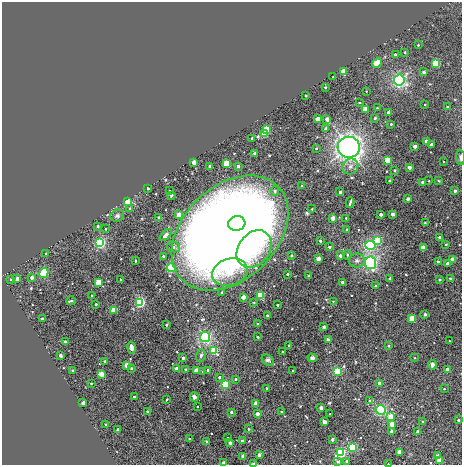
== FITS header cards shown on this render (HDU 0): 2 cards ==
NAXIS1  =                  460
NAXIS2  =                  463

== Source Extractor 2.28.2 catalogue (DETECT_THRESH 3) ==
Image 460 x 463 px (HDU 0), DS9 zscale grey, 1 PNG px = 1 image px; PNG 464 x 467 px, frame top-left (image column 1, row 463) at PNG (2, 2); each listed source drawn as its Kron ellipse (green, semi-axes under 4 px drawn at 4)
Background 0.00351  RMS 0.016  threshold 0.0489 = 3 sigma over >= 5 px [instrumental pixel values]
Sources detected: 206; all 206 listed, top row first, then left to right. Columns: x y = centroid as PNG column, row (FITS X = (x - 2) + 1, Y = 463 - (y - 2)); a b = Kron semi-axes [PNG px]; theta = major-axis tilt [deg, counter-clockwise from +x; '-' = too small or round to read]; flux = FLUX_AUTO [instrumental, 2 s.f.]
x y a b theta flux
418 45 3 2 - 0.75
405 52 3 2 - 1.4
395 54 3 3 - 2.6
377 63 5 3 - 55
436 64 4 4 - 97
343 72 3 3 - 42
424 72 3 3 - 5.4
333 77 3 2 - 0.7
399 80 5 5 - 220
325 87 3 3 - 1.3
366 91 2 2 - 0.84
306 95 3 2 - 1.5
360 103 3 2 - 1.2
425 104 3 2 - 1.1
447 107 3 3 - 2.5
377 108 2 2 - 0.66
365 109 3 3 - 31
388 112 3 3 - 4.2
375 118 3 3 - 2.3
317 119 3 3 - 14
327 119 4 3 - 12
391 124 3 3 - 1.4
267 129 4 4 - 66
326 129 3 3 - 8.7
264 133 4 3 - 63
252 138 3 3 - 2.7
426 141 3 3 - 6.2
431 144 3 3 - 2.6
415 146 3 3 - 8.1
349 147 11 10 - 490
316 148 3 2 - 1.2
255 153 3 3 - 3.4
460 157 8 3 -86 2.4
388 160 3 3 - 44
443 161 2 2 - 0.76
194 162 3 3 - 16
227 163 4 4 - 59
210 166 3 3 - 4.3
238 166 3 3 - 4.7
350 166 8 7 - 4.8
409 167 3 3 - 9
395 170 3 3 - 1.4
389 181 3 3 - 2.5
429 181 2 2 - 0.65
439 181 3 2 - 0.86
423 182 3 3 - 7.8
302 186 3 2 - 0.97
148 189 3 2 - 1.9
170 191 3 2 - 1.2
275 191 4 4 - 2.3
455 191 3 3 - 3.5
340 192 3 3 - 3.8
171 195 3 2 - 1.2
408 199 3 3 - 6.2
127 202 4 4 - 62
350 203 5 2 - 1.9
130 209 4 3 - 1.5
312 209 3 2 - 1.1
381 214 3 3 - 7.1
392 214 3 3 - 7.3
179 215 3 3 - 20
117 216 7 6 - 2.7
159 218 3 3 - 1.9
333 218 3 3 - 18
346 218 3 3 - 1.1
425 223 3 2 - 1.3
237 224 9 7 15 340
98 226 3 3 - 3.5
106 229 3 2 - 1.3
347 229 3 3 - 2.9
230 233 67 47 44 2200
166 235 7 4 48 8.6
439 237 3 3 - 3
378 240 4 4 - 140
320 241 3 3 - 1.9
100 243 4 4 - 280
446 244 3 2 - 0.93
370 245 5 4 - 250
174 247 6 5 - 3
329 247 3 3 - 3.1
423 248 3 3 - 29
254 249 20 15 52 70
46 254 3 3 - 2.5
347 255 5 3 - 1.3
163 256 3 3 - 2.1
291 256 3 3 - 2.3
340 256 3 3 - 5.2
318 259 3 3 - 17
452 259 3 3 - 12
135 261 3 3 - 1.6
357 261 8 7 - 3.8
438 262 3 3 - 2.8
371 263 6 5 - 200
447 263 3 3 - 3.8
171 268 4 4 - 38
230 272 18 13 17 57
44 273 5 4 - 160
287 274 3 3 - 2.4
309 276 3 3 - 4.8
32 277 3 3 - 5.9
390 278 3 3 - 3.7
11 279 3 3 - 0.95
17 279 4 3 - 8
439 279 3 3 - 3
450 279 3 2 - 0.93
120 280 3 2 - 1
98 282 4 3 - 36
342 282 3 3 - 4.6
376 286 3 3 - 1.5
222 292 3 3 - 3.2
92 295 3 2 - 1.2
260 295 4 3 - 110
243 297 3 3 - 12
71 301 5 3 - 2.7
333 301 2 2 - 0.64
140 302 4 4 - 270
254 303 2 2 - 0.97
96 304 3 3 - 2.1
277 305 3 2 - 1.2
114 310 3 3 - 48
425 314 3 3 - 4.5
267 315 3 3 - 0.97
42 319 3 3 - 5.5
412 319 3 3 - 50
258 324 3 3 - 0.83
166 325 3 3 - 2.9
324 327 3 3 - 1.9
205 337 5 5 - 190
258 337 2 2 - 0.77
328 340 3 3 - 2.1
65 341 3 3 - 2.5
449 341 3 2 - 0.9
289 345 3 3 - 1.2
388 346 3 3 - 1.5
131 348 6 3 -79 17
214 351 4 4 - 87
282 352 3 2 - 1.2
60 355 3 3 - 4.4
201 355 6 4 73 2.4
183 358 3 3 - 4
312 358 4 4 - 3.1
415 358 3 2 - 0.64
268 360 7 5 -37 2.4
105 361 3 3 - 2.4
127 365 3 3 - 19
432 365 5 4 - 4.2
131 368 3 3 - 1.5
177 368 3 3 - 14
447 369 3 3 - 6
186 370 3 3 - 4.7
196 370 3 3 - 17
208 370 3 3 - 2.2
293 370 3 2 - 1.1
72 371 3 3 - 1.2
337 371 4 4 - 160
203 372 3 2 - 1.6
101 374 4 3 - 21
219 377 3 3 - 3.2
236 379 4 3 - 1.5
91 383 3 2 - 1.2
379 383 3 3 - 6.4
225 384 4 4 - 130
267 388 3 3 - 1.8
444 389 2 2 - 0.85
134 397 3 3 - 2.3
194 397 4 3 - 11
166 400 2 2 - 0.75
370 401 3 3 - 5.6
83 403 3 3 - 11
256 403 3 3 - 20
197 406 3 2 - 1.2
321 408 3 3 - 9.9
381 410 5 5 - 170
147 411 3 2 - 1.4
231 412 3 3 - 3.1
282 412 3 3 - 2.2
257 414 3 3 - 6.6
330 414 3 2 - 1.1
391 417 3 3 - 44
458 420 3 3 - 1.5
324 422 3 3 - 14
423 422 4 3 - 1.1
106 424 3 3 - 0.81
392 424 3 3 - 15
118 429 3 3 - 3.6
248 429 3 3 - 1.1
392 431 3 3 - 4.5
418 432 3 3 - 8.8
228 438 3 3 - 1.4
189 439 4 3 - 1.1
332 439 3 3 - 4.3
206 441 3 3 - 1.8
242 441 3 3 - 6.5
230 443 3 3 - 6.4
353 447 4 4 - 140
400 452 3 3 - 21
341 453 4 4 - 190
259 455 3 3 - 2.4
243 456 3 3 - 12
437 456 3 3 - 6.4
439 460 4 3 - 46
346 461 3 2 - 1.4
338 462 4 3 - 2.8
224 463 3 3 - 9.9
254 464 4 2 - 2.5
388 464 2 2 - 0.68
At the frame edge (FLAGS 8, measured only in part): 5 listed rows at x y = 460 157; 439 460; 224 463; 254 464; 388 464